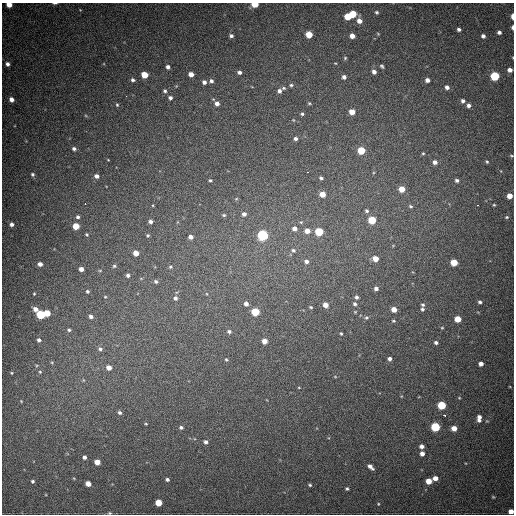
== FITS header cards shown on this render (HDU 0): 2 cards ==
NAXIS1  =                  512
NAXIS2  =                  512

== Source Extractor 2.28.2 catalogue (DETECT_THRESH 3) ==
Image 512 x 512 px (HDU 0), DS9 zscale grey, 1 PNG px = 1 image px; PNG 516 x 516 px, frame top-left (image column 1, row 512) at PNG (2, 3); no overlay
Background 776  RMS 21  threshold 64.4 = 3 sigma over >= 5 px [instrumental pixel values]
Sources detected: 166; all 166 listed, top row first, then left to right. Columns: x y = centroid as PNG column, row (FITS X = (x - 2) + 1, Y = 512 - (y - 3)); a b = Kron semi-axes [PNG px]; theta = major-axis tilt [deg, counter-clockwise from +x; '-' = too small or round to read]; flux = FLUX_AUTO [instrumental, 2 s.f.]
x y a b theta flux
55 3 5 2 - 2000
255 4 5 4 - 39000
9 5 5 4 - 15000
376 12 5 4 - 2300
353 14 5 5 - 39000
348 16 5 5 - 30000
512 16 5 2 - 8600
359 21 5 5 - 9800
512 27 5 3 - 3500
459 29 4 3 - 3600
499 32 4 3 - 4500
309 34 5 5 - 30000
378 34 4 3 - 1300
231 36 4 4 - 3600
352 36 4 4 - 11000
483 36 4 4 - 4100
345 58 4 4 - 1700
335 63 4 2 - 990
7 64 4 4 - 4600
382 66 5 3 - 2300
168 67 4 4 - 4600
510 70 4 4 - 6900
239 72 4 4 - 4200
374 72 5 4 - 5800
191 74 4 4 - 10000
144 75 5 4 - 31000
495 76 5 5 - 97000
344 77 4 4 - 4900
133 80 5 4 - 3600
427 80 4 4 - 7500
211 81 4 4 - 3700
204 82 4 4 - 4600
291 85 5 4 - 2300
447 87 5 5 - 5200
284 88 5 4 - 2200
165 91 5 4 - 2500
279 91 5 5 - 5000
126 96 3 2 - 1900
170 98 5 4 - 3800
11 99 4 4 - 7300
463 101 5 5 - 4500
217 103 5 5 - 6900
309 103 4 4 - 1500
117 105 5 4 - 1900
469 105 5 4 - 5100
352 112 5 4 - 17000
302 114 4 4 - 2100
293 120 4 3 - 990
295 139 4 4 - 3500
74 149 5 4 - 3800
361 150 5 5 - 50000
423 153 4 4 - 1500
511 156 5 3 - 1400
108 160 3 2 - 920
435 162 5 5 - 6200
487 162 4 3 - 1800
308 172 3 2 - 15000
32 174 4 4 - 2500
97 176 5 4 - 6200
321 178 4 3 - 2900
210 180 3 3 - 1800
457 180 4 4 - 3700
402 189 5 5 - 21000
322 194 5 4 - 18000
510 196 4 4 - 14000
236 199 5 3 - 1200
85 203 2 2 - 4600
477 205 3 2 - 2800
494 205 3 3 - 1300
410 206 6 5 - 2600
367 211 5 5 - 3100
244 214 5 4 - 5000
224 215 4 3 - 1800
78 217 5 4 - 3300
507 217 5 4 - 2000
372 220 5 5 - 63000
150 222 4 4 - 4600
301 222 5 4 - 1900
11 224 4 4 - 4700
76 226 5 5 - 25000
294 228 6 5 - 7400
307 231 5 5 - 12000
319 232 5 5 - 72000
87 234 4 4 - 1800
148 235 4 4 - 1900
263 235 5 5 - 210000
191 237 4 4 - 6700
293 250 6 5 - 3200
136 253 5 4 - 15000
375 259 5 5 - 16000
306 261 6 5 - 5400
454 262 5 5 - 31000
40 264 4 4 - 7200
114 266 5 4 - 2100
170 267 5 4 - 2000
81 269 4 4 - 8300
128 275 4 4 - 3700
156 281 5 4 - 3100
376 288 5 4 - 5100
87 291 4 3 - 2200
34 294 4 3 - 1400
105 297 4 3 - 1200
356 297 5 4 - 3400
175 298 5 5 - 4500
480 302 4 4 - 2800
246 304 4 4 - 5900
355 304 5 4 - 3200
325 305 5 4 - 12000
423 305 5 5 - 2300
311 307 4 3 - 1800
35 309 5 4 - 8800
394 309 4 4 - 15000
422 309 5 4 - 2800
255 312 5 5 - 60000
355 312 4 4 - 1300
47 313 5 4 - 23000
41 315 5 5 - 78000
91 316 5 5 - 4900
366 318 6 5 - 2600
458 319 5 4 - 25000
393 321 5 3 - 1700
442 328 4 4 - 1300
69 330 4 4 - 2600
229 331 5 5 - 3300
341 333 4 3 - 1700
39 340 5 4 - 3900
264 341 4 4 - 14000
436 342 5 4 - 3500
100 349 6 6 - 4100
389 359 4 4 - 4500
226 360 4 3 - 1800
52 362 5 3 - 1500
481 364 4 4 - 7300
109 367 5 5 - 9800
40 372 5 4 - 1900
12 373 4 2 - 1200
335 377 5 3 - 1100
83 380 6 3 -71 1600
459 398 4 4 - 1300
21 401 3 3 - 1000
442 405 5 5 - 73000
120 413 5 4 - 3100
444 415 3 3 - 6300
479 418 8 5 87 8300
146 424 3 3 - 1300
181 427 4 3 - 2900
435 427 5 5 - 110000
454 428 5 4 - 14000
206 442 4 4 - 4000
422 446 5 5 - 6000
422 454 4 4 - 8000
84 457 4 4 - 4200
97 462 5 4 - 16000
370 467 7 4 -40 7300
435 478 5 4 - 9400
167 480 4 3 - 3100
32 481 4 4 - 2400
429 481 5 4 - 19000
88 484 5 4 - 11000
310 485 5 4 - 2100
347 489 4 3 - 2300
493 497 4 3 - 1400
159 503 5 4 - 29000
378 504 4 4 - 1200
511 511 4 4 - 9400
110 513 5 4 - 1700
At the frame edge (FLAGS 8, measured only in part): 8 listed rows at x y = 55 3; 255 4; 9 5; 512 16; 512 27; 511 156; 511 511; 110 513